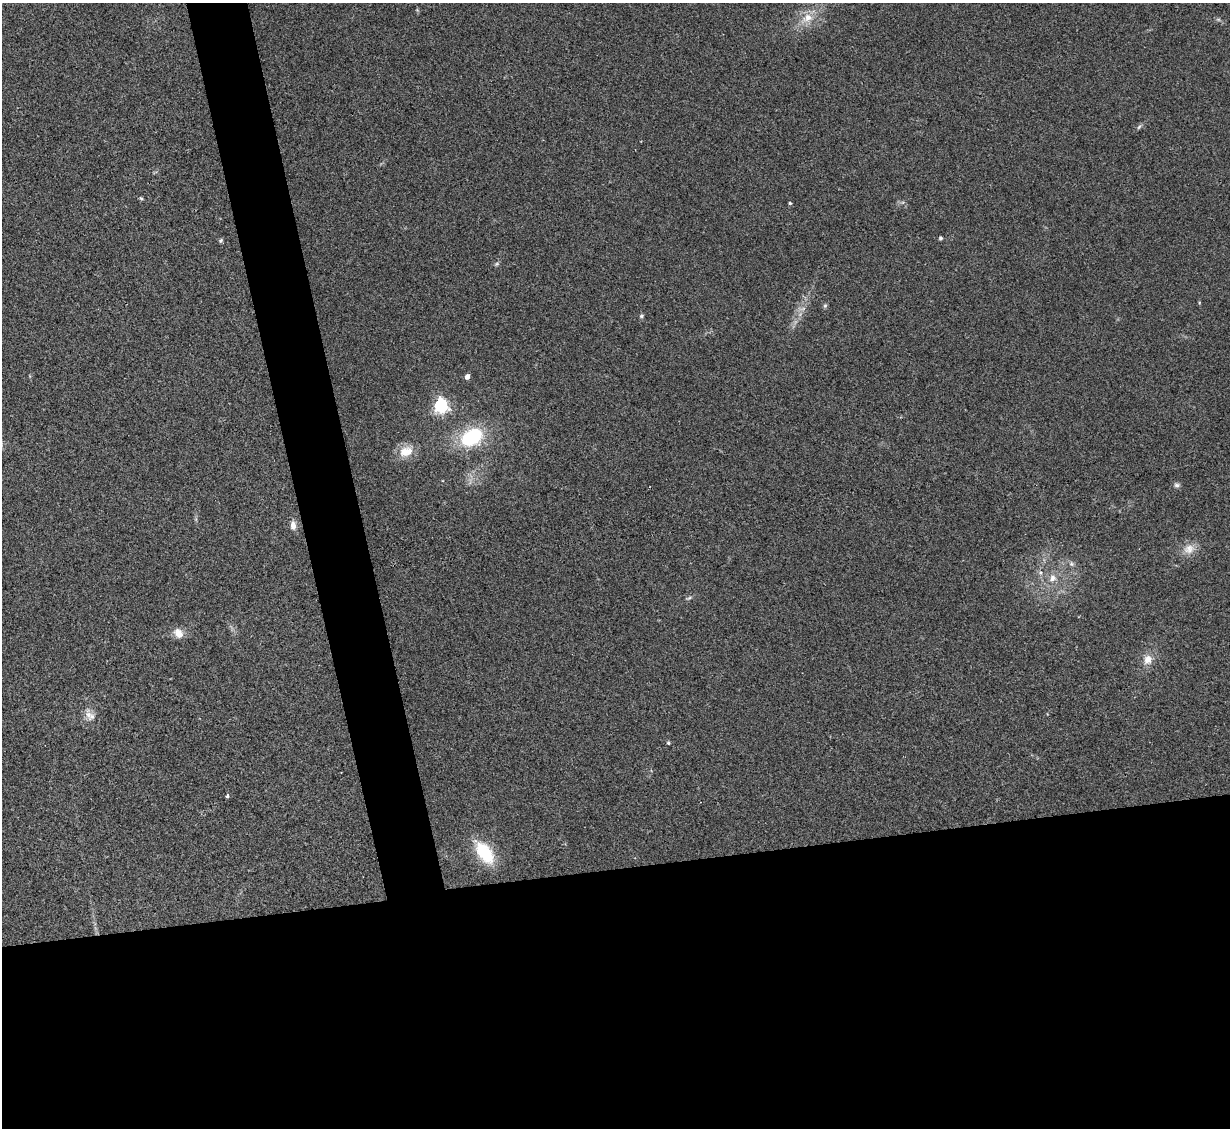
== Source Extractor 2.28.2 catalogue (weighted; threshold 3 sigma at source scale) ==
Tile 15 of 4 x 4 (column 3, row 4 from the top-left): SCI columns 2455-3682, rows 251-1376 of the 4909 x 4890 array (HDU 1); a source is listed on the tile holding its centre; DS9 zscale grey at full resolution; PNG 1232 x 1130 px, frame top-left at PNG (2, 3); no overlay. Shown black and unused: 27% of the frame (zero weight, under 2 of 3 exposures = <1% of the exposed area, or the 3 px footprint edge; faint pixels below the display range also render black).
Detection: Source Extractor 2.28.2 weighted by HDU 2 'WHT'; one run over the whole footprint, this tile lists its part. Background 0.0906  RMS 0.0097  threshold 0.0434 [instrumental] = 3 sigma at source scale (4.5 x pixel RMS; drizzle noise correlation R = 1.50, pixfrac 1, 0.05/0.05 arcsec/px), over >= 5 px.
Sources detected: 28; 1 too faint to see at this stretch — not listed; the other 27 listed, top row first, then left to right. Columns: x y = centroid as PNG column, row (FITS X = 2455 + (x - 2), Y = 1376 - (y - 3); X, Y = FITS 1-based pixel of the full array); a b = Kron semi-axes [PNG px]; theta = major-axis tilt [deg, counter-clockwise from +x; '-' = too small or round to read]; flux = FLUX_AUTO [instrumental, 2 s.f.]
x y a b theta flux
807 18 16 11 25 14
1139 127 8 4 54 1.8
141 198 6 5 - 1.3
790 203 4 3 - 1.1
940 238 4 4 - 1.5
221 240 6 5 - 1.6
496 264 6 4 45 1.5
825 306 6 5 - 1.6
803 309 10 3 21 2.3
641 316 6 5 - 1.5
467 377 4 4 - 6.1
441 406 6 6 - 230
472 437 24 17 30 64
406 451 20 13 17 15
1177 485 8 6 0 2.7
293 525 11 7 -85 6.1
1189 549 16 13 24 11
1071 564 7 6 - 2.5
1040 573 7 5 -70 2.7
1052 578 11 10 - 8
689 598 9 4 26 1.7
178 633 14 10 -54 8.8
1148 660 13 11 69 9.7
88 714 16 10 -82 8.4
668 743 4 4 - 1.4
227 796 5 3 - 1.8
484 853 31 16 -53 39